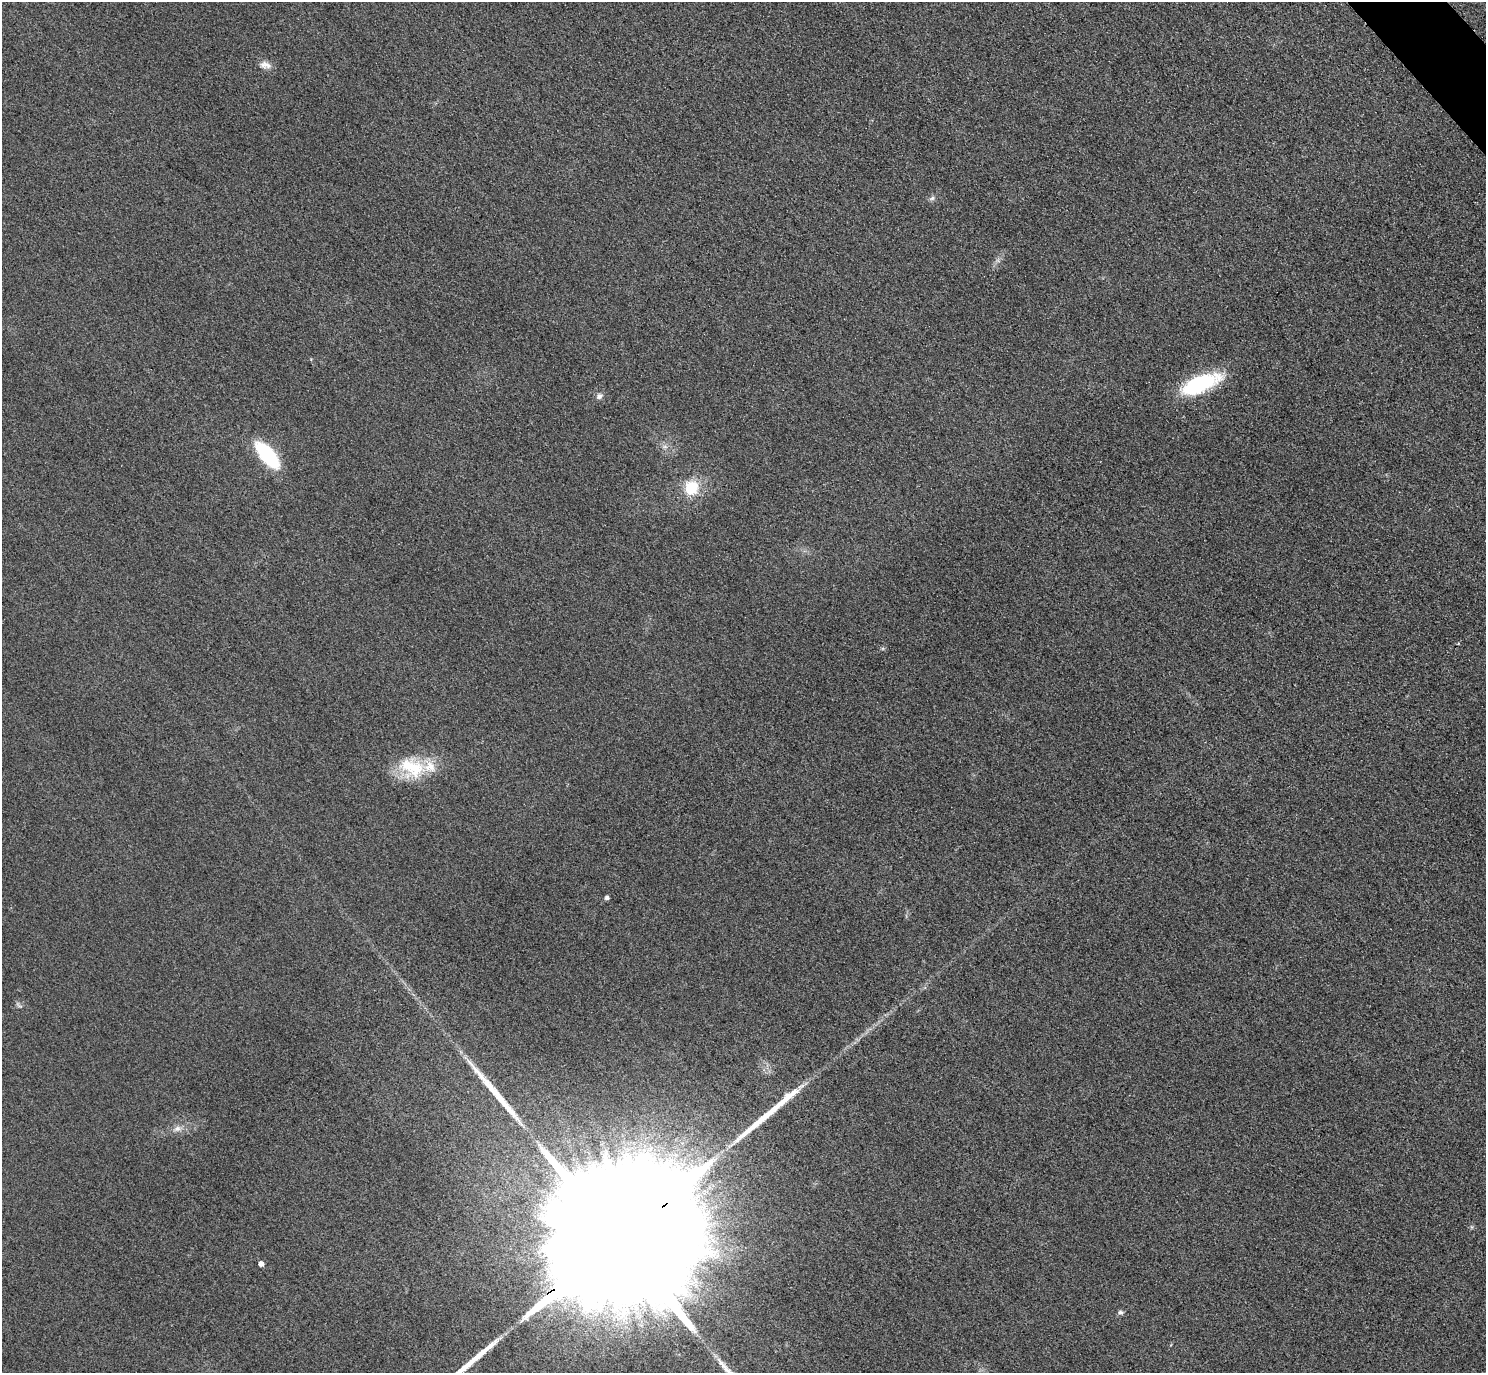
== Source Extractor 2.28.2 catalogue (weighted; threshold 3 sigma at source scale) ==
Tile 10 of 4 x 4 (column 2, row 3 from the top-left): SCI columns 1515-2998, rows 1698-3068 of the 5997 x 5994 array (HDU 1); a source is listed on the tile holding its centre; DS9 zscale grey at full resolution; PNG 1488 x 1375 px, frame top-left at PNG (2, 2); no overlay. Shown black and unused: <1% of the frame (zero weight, under 3 of 4 exposures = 3% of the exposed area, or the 3 px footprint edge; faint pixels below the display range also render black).
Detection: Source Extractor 2.28.2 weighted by HDU 2 'WHT'; one run over the whole footprint, this tile lists its part. Background 0.0556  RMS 0.019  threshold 0.0835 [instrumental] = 3 sigma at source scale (4.5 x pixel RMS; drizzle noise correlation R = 1.50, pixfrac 1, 0.05/0.05 arcsec/px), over >= 5 px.
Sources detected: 20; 1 cosmic-ray / hot-pixel residue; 3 long thin detections or spike segments (spike, bleed or trail) — not listed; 1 inside a brighter listed object's ellipse — not listed separately; the other 15 listed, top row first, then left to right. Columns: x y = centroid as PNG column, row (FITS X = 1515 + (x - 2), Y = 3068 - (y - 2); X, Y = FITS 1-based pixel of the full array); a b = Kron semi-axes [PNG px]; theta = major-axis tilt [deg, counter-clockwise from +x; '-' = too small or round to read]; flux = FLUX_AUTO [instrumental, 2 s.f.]
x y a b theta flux
265 65 16 9 -13 13
932 198 7 5 44 4.4
1200 384 41 15 23 170
599 396 8 7 - 6.2
665 447 7 4 -19 4.1
267 455 31 13 -50 130
691 488 20 18 83 53
412 768 36 25 -22 89
607 898 4 4 - 5.5
18 1005 11 3 -41 3.1
787 1097 19 10 49 21
177 1129 10 8 16 10
614 1242 92 25 37 350000
261 1264 4 4 - 11
1120 1312 7 5 0 4
Overlapping masked pixels (flux is a lower limit): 1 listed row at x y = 614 1242